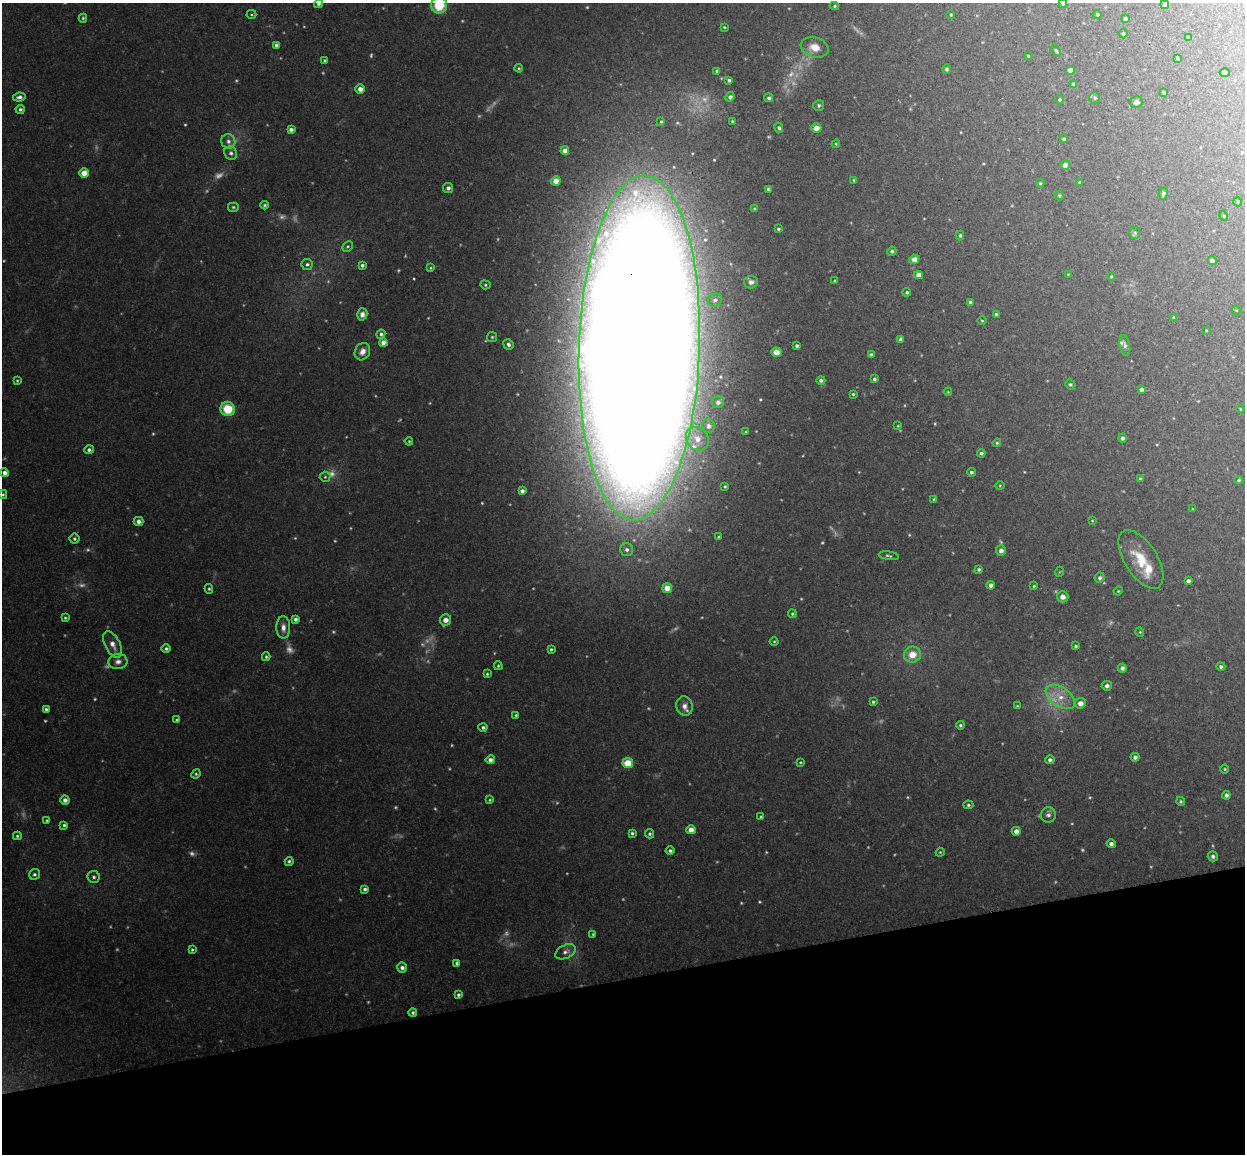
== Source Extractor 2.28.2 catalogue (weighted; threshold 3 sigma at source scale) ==
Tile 14 of 4 x 4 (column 2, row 4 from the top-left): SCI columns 1300-2542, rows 154-1305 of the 5086 x 5029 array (HDU 1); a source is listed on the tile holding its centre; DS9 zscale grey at full resolution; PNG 1247 x 1156 px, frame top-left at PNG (2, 3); each listed source drawn as its Kron ellipse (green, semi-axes under 4 px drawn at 4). Shown black and unused: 15% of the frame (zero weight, under 3 of 4 exposures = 5% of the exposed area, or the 3 px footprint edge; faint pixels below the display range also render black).
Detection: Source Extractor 2.28.2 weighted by HDU 2 'WHT'; one run over the whole footprint, this tile lists its part. Background 0.0493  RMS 0.0046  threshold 0.0208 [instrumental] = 3 sigma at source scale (4.5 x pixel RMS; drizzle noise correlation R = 1.50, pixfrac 1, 0.05/0.05 arcsec/px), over >= 5 px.
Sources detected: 256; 42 too faint to see at this stretch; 1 inside a brighter object's white glare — neither listed nor drawn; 3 inside a brighter listed object's ellipse — not listed separately; the other 210 listed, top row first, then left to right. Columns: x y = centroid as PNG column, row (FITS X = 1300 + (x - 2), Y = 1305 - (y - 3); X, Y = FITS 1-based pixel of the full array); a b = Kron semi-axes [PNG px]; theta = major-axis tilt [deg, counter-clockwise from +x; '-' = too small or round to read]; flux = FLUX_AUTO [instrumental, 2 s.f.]
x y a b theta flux
1063 3 4 4 - 0.51
318 4 5 4 - 0.92
439 5 8 8 - 15
1165 5 4 4 - 1.4
834 6 4 4 - 0.57
251 14 5 4 - 0.53
951 15 3 3 - 0.47
1097 15 4 3 - 0.64
83 18 4 4 - 0.67
1125 19 3 3 - 1
724 27 3 2 - 0.39
1123 34 4 4 - 0.71
1189 37 4 4 - 1.5
277 45 4 3 - 1.5
815 47 14 10 -16 5.8
1056 51 6 3 -44 0.62
1028 56 4 3 - 0.48
1178 58 4 4 - 0.9
324 60 4 4 - 0.62
519 68 4 4 - 0.52
946 69 4 4 - 0.86
1070 70 4 4 - 3.2
717 71 4 3 - 1
1225 73 5 4 - 2.7
729 80 4 3 - 0.96
1074 84 4 4 - 1.6
360 89 5 4 - 3.2
1164 92 3 3 - 0.57
19 97 6 4 10 1.6
730 97 5 4 - 1.3
769 98 4 4 - 0.99
1095 98 6 5 - 0.89
1060 100 5 4 - 0.7
1136 102 6 6 - 1.5
819 105 6 5 - 0.96
20 109 4 4 - 1.1
661 121 4 3 - 0.56
732 121 3 3 - 0.45
779 128 5 4 - 0.97
816 128 5 4 - 4.9
291 130 4 4 - 1.7
1064 139 3 3 - 0.75
228 141 7 7 - 1.7
836 144 4 3 - 0.51
565 151 4 4 - 2.8
231 153 7 6 - 1.4
1065 165 5 4 - 3
84 173 4 4 - 8
854 180 3 2 - 0.52
556 181 5 4 - 3.9
1040 183 4 4 - 0.64
1079 183 4 3 - 0.86
448 188 5 5 - 1.5
768 189 3 3 - 0.88
1163 193 6 4 79 1.1
1059 195 5 4 - 0.63
1238 202 5 3 - 0.55
265 205 4 3 - 0.71
233 207 6 5 - 0.81
755 209 4 3 - 0.71
1224 216 5 3 - 0.37
778 229 4 3 - 0.72
1135 233 6 5 - 0.93
960 235 5 4 - 0.8
347 246 6 4 44 0.72
892 251 5 4 - 0.87
914 259 5 4 - 3.9
1212 261 5 4 - 1.8
307 264 5 5 - 1.1
362 265 4 3 - 1.1
430 268 4 3 - 0.51
1068 274 3 3 - 0.35
918 275 4 4 - 3.1
1111 276 3 2 - 0.4
835 281 3 2 - 0.43
751 282 7 6 - 1.7
485 285 5 4 - 0.64
907 292 4 4 - 0.82
715 300 7 6 - 1.7
970 302 4 4 - 1.6
1236 310 4 3 - 0.36
362 314 6 5 - 2.2
996 314 3 3 - 0.69
1173 317 4 4 - 0.57
982 321 4 3 - 0.44
1206 330 4 2 - 0.33
381 334 4 4 - 1
492 337 5 5 - 0.72
901 340 4 4 - 1.8
383 342 4 4 - 3.2
508 344 5 5 - 1.4
1125 345 10 5 -78 1.5
797 346 3 3 - 1.1
639 348 172 60 88 5400
362 352 9 7 61 3.2
776 352 5 4 - 4.5
871 354 4 3 - 0.97
874 379 4 3 - 0.86
821 380 4 4 - 1.1
17 381 3 2 - 0.51
1070 384 5 4 - 0.84
1141 390 4 4 - 1.8
948 392 4 3 - 0.41
853 394 3 3 - 0.5
718 402 6 6 - 1.6
228 409 7 7 - 13
1240 409 4 3 - 0.41
708 426 7 6 - 2.2
898 426 4 3 - 0.42
746 432 4 3 - 0.48
1122 438 4 4 - 1.2
697 439 12 10 -48 6.6
409 441 4 3 - 0.48
997 443 4 4 - 0.57
89 450 5 4 - 1.2
981 453 4 4 - 1
971 472 4 4 - 0.95
5 473 4 4 - 2.2
325 477 5 5 - 0.79
1140 479 4 4 - 1.1
1239 480 4 3 - 0.67
1000 485 5 3 - 0.47
725 486 3 3 - 0.54
522 491 4 4 - 1.4
3 494 4 3 - 0.6
934 499 4 4 - 0.57
1193 509 3 3 - 0.41
1092 520 4 3 - 0.35
138 521 5 4 - 1.9
719 537 4 3 - 0.48
74 539 5 5 - 0.84
627 550 6 6 - 1.6
1001 550 5 5 - 2
889 556 10 4 -9 0.84
1141 559 33 16 -58 17
979 569 4 4 - 0.91
1059 572 5 3 - 0.4
1100 578 5 5 - 1
1188 581 4 4 - 1.5
991 585 4 4 - 2.2
1034 586 4 4 - 0.62
667 588 5 5 - 6
209 589 5 4 - 0.7
1118 591 4 4 - 0.45
1063 597 6 5 - 3
792 614 4 4 - 0.63
65 618 4 3 - 0.54
295 619 4 4 - 1.4
445 620 5 5 - 2.9
283 627 11 7 -89 2.8
1140 632 4 4 - 0.52
774 641 4 3 - 0.43
113 644 14 7 -63 3.4
1076 646 3 3 - 0.6
166 648 4 4 - 1
551 649 4 4 - 0.72
912 655 8 8 - 7.1
266 657 4 3 - 0.66
118 662 9 7 4 2.3
498 666 4 3 - 0.56
1221 666 4 4 - 1
1122 668 4 4 - 1.8
487 674 3 3 - 0.53
1107 686 5 5 - 1.9
1060 697 16 9 -36 6.8
873 702 4 3 - 0.66
1080 703 5 5 - 3.6
684 706 10 8 -71 2.6
1017 706 4 3 - 0.47
46 709 4 4 - 0.91
516 715 4 3 - 0.58
177 720 4 3 - 0.99
960 725 4 4 - 0.81
483 727 4 4 - 0.97
1135 757 4 4 - 1.4
490 760 4 4 - 1.7
1050 760 4 4 - 1.2
800 762 4 3 - 0.44
628 763 5 5 - 9.8
1225 769 4 4 - 0.5
196 774 5 4 - 0.67
1226 795 4 4 - 1.3
65 800 5 4 - 2
490 800 4 3 - 0.55
1181 801 4 4 - 0.76
968 805 5 4 - 0.74
1048 815 7 7 - 1.7
761 817 4 4 - 0.67
47 820 4 3 - 0.52
64 825 4 4 - 0.81
691 830 5 4 - 4.3
1016 831 4 4 - 2.7
632 833 4 4 - 0.83
650 834 5 4 - 0.87
17 836 4 4 - 0.75
1111 844 4 4 - 1.5
670 851 4 4 - 1.1
940 852 4 4 - 0.48
1213 856 5 5 - 1.2
289 861 4 4 - 0.83
34 874 6 5 - 1.1
94 877 6 6 - 1.2
365 889 4 3 - 1.1
593 934 4 4 - 0.54
192 950 4 3 - 0.61
565 952 11 6 27 2.1
457 963 4 4 - 1.2
402 968 5 5 - 1.7
458 995 3 3 - 0.88
413 1013 4 4 - 0.91
Overlapping masked pixels (flux is a lower limit): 1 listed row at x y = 639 348
Isophote crosses this tile's border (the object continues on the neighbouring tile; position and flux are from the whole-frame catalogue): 4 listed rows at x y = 1063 3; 318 4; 439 5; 639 348